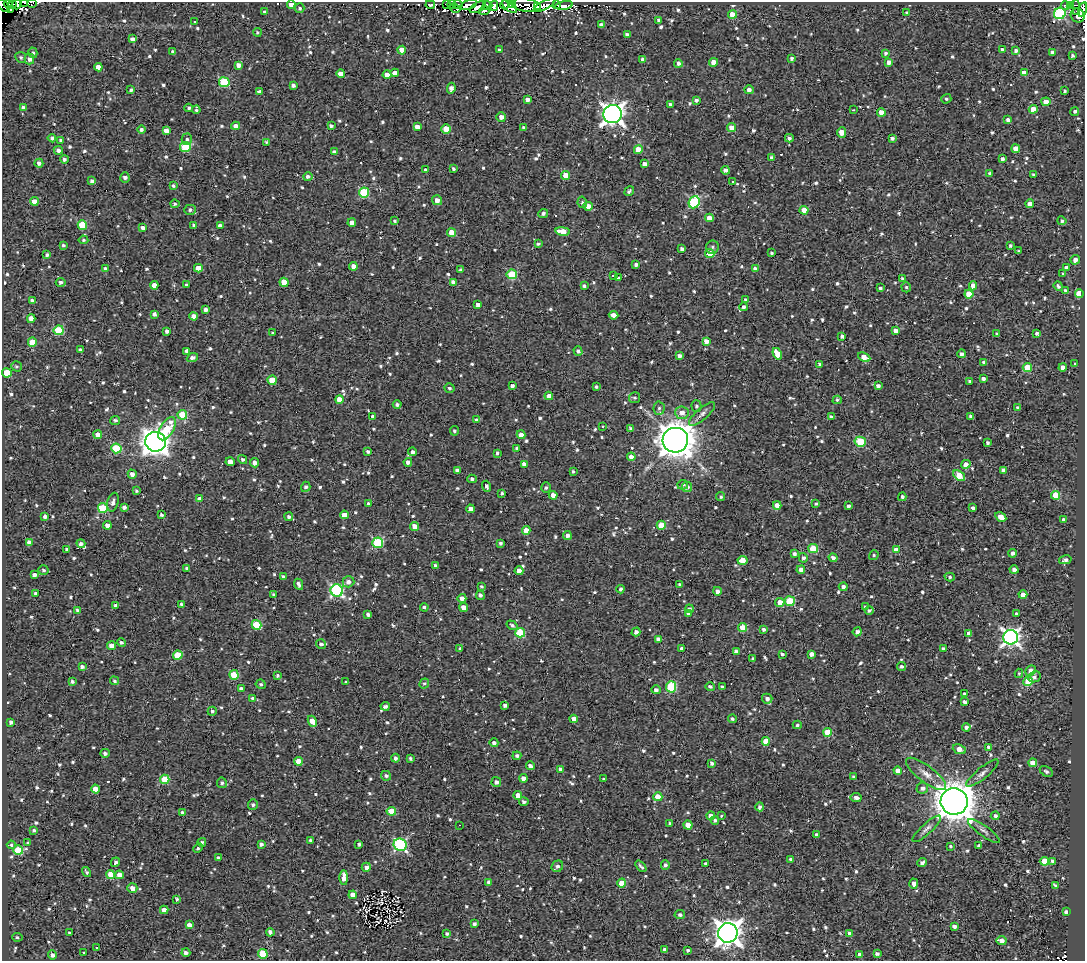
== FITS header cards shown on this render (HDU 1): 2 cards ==
NAXIS1  =                 1083
NAXIS2  =                  959

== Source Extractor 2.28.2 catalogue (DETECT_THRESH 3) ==
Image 1083 x 959 px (HDU 1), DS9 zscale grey, 1 PNG px = 1 image px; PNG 1087 x 963 px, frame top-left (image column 1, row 959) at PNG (2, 2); each listed source drawn as its Kron ellipse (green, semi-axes under 4 px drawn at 4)
Background 1.71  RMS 4.8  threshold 14.5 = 3 sigma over >= 5 px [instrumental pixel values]
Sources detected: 988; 4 with non-positive FLUX_AUTO (blend fragments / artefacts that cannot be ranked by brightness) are neither listed nor drawn; of the other 984, the 500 brightest by FLUX_AUTO listed and drawn (484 fainter detections omitted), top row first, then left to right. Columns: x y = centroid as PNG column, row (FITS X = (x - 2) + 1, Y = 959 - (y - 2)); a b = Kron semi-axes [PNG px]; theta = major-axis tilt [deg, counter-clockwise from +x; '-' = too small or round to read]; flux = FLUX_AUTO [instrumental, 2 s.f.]
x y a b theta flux
25 2 3 2 - 3300
32 2 5 2 - 600
8 3 4 2 - 1700
17 4 5 3 - 3000
291 4 4 4 - 2700
447 4 3 2 - 560
458 4 5 3 - 5600
13 5 3 2 - 1500
430 5 5 4 - 560
452 5 4 2 - 1700
469 5 8 4 23 13000
488 5 5 4 - 1300
504 5 4 2 - 1500
513 5 3 2 - 1100
526 5 15 6 -11 13000
544 5 12 3 28 6800
557 5 3 2 - 1300
564 5 8 4 10 28000
1070 5 3 3 - 880
1075 5 4 2 - 1000
3 6 8 2 -48 1300
494 6 5 4 - 12000
510 6 8 5 -39 10000
538 6 3 3 - 3600
1066 6 4 3 - 1200
478 7 9 4 31 5500
300 8 5 4 - 550
455 8 5 2 - 920
10 10 3 2 - 780
1083 10 7 3 77 2300
484 11 5 3 - 950
1076 11 3 2 - 680
265 12 4 3 - 660
907 12 4 3 - 680
1060 13 6 5 - 37000
733 14 4 4 - 7600
1078 15 7 6 - 6300
658 20 4 3 - 770
195 22 3 3 - 1900
601 25 4 4 - 1400
257 32 4 4 - 570
627 34 4 3 - 1000
132 39 4 3 - 1000
1002 49 3 3 - 590
402 50 4 4 - 4000
499 50 3 3 - 550
1016 50 4 4 - 940
173 52 4 3 - 840
1052 52 4 4 - 1300
33 53 5 4 - 610
885 53 4 3 - 640
1072 56 3 3 - 730
21 57 5 5 - 640
791 58 3 3 - 740
29 59 5 5 - 1300
643 59 4 3 - 1600
714 62 4 4 - 4700
889 62 4 4 - 1800
678 63 4 4 - 1000
238 65 4 4 - 1900
98 67 4 4 - 2600
395 73 4 4 - 2200
1024 73 4 4 - 2600
341 74 4 4 - 2400
387 75 4 4 - 2200
224 82 5 5 - 19000
293 85 4 4 - 1200
451 88 5 4 - 1600
131 90 3 3 - 700
749 90 4 4 - 1400
1065 90 3 3 - 550
259 92 4 4 - 1400
946 99 5 4 - 610
527 100 4 4 - 1600
696 100 3 3 - 900
1046 102 4 4 - 4900
670 104 3 3 - 750
23 107 3 3 - 960
189 108 4 4 - 710
1033 109 4 4 - 3400
196 110 4 3 - 570
853 110 3 2 - 760
1075 111 4 4 - 640
881 112 4 4 - 4100
613 114 9 9 - 220000
501 117 5 5 - 1900
1008 120 4 3 - 1400
236 126 4 4 - 2300
331 126 3 3 - 670
417 127 4 4 - 1800
523 128 4 3 - 670
731 128 4 4 - 2900
446 129 5 4 - 8200
141 130 4 4 - 900
166 130 4 4 - 2200
842 132 5 4 - 5100
52 138 4 3 - 840
789 138 4 4 - 860
892 138 4 3 - 910
187 139 6 5 - 710
61 140 3 3 - 780
266 142 4 3 - 550
185 147 5 5 - 16000
638 149 4 4 - 5500
1016 149 4 4 - 3400
58 150 4 4 - 1000
334 152 4 3 - 940
772 157 3 3 - 930
64 159 4 4 - 1100
1002 159 3 3 - 950
39 163 4 4 - 1200
644 164 4 4 - 1600
453 169 3 3 - 730
426 170 3 3 - 690
725 170 4 4 - 1400
990 173 3 3 - 750
566 175 4 4 - 5100
1033 175 3 3 - 660
308 177 4 4 - 1200
125 178 5 4 - 1300
92 181 4 4 - 1000
733 181 4 3 - 1300
173 186 3 3 - 590
629 191 5 3 - 720
364 192 5 5 - 21000
437 200 5 5 - 1900
34 201 4 4 - 4100
582 202 6 4 -79 610
694 202 6 5 - 28000
175 204 4 3 - 620
1030 204 4 4 - 1800
588 206 5 4 - 2700
190 210 5 5 - 840
804 210 4 4 - 4400
543 213 5 4 - 960
709 218 4 4 - 2700
395 221 3 3 - 570
1062 221 4 4 - 640
352 223 4 4 - 2300
82 225 5 4 - 9500
194 225 3 3 - 790
220 226 4 4 - 1300
143 228 4 4 - 1200
563 231 7 4 -8 5100
451 233 4 4 - 5300
83 240 5 4 - 550
538 244 3 3 - 600
63 245 4 3 - 600
1010 245 4 3 - 570
712 247 7 6 - 810
682 249 4 4 - 960
1018 251 3 3 - 550
772 253 3 3 - 590
710 254 4 4 - 8700
47 255 4 3 - 820
1075 260 5 4 - 1600
636 265 4 3 - 980
353 266 4 4 - 2400
105 268 4 4 - 570
198 268 4 4 - 3900
1066 268 4 3 - 1400
755 269 4 4 - 1700
460 270 4 3 - 660
1063 273 4 3 - 590
512 274 5 5 - 15000
613 276 3 3 - 1500
618 278 3 2 - 720
902 278 4 4 - 720
61 282 5 4 - 960
284 282 4 4 - 5400
453 282 4 3 - 1500
154 285 4 4 - 2100
186 285 3 3 - 570
584 286 4 3 - 700
973 286 4 4 - 2300
1058 286 5 3 - 740
906 287 5 4 - 580
880 288 3 3 - 670
1065 290 3 3 - 790
969 294 4 4 - 8000
1079 294 4 4 - 9600
745 299 4 3 - 580
32 301 4 4 - 1300
478 305 4 4 - 1400
744 307 4 3 - 960
206 309 4 4 - 1200
154 314 4 3 - 1100
613 315 5 4 - 2100
194 316 4 4 - 2200
31 319 4 4 - 3300
59 330 5 5 - 15000
167 331 4 3 - 1100
896 331 4 4 - 1700
273 333 3 3 - 550
1037 333 3 3 - 830
997 334 4 3 - 800
842 336 4 3 - 870
706 341 4 4 - 2800
32 342 4 4 - 7000
80 350 4 3 - 730
187 351 4 3 - 910
578 351 5 4 - 840
777 354 6 4 -57 5400
962 354 4 4 - 1100
679 356 4 3 - 1000
864 357 6 4 -25 3400
192 358 6 4 21 1100
984 362 4 3 - 790
1075 363 3 3 - 560
819 364 3 3 - 610
16 366 5 5 - 600
1063 367 4 4 - 2000
1027 368 4 4 - 10000
7 373 5 4 - 9600
983 378 3 3 - 1100
272 380 4 4 - 7300
969 381 3 3 - 580
512 386 3 3 - 1100
878 386 4 4 - 1100
596 387 4 3 - 610
449 388 5 4 - 790
549 396 4 4 - 2500
635 398 5 5 - 650
340 399 4 4 - 4300
837 400 4 4 - 580
397 405 4 4 - 860
696 406 5 5 - 700
659 408 6 5 - 930
1018 408 4 3 - 840
682 413 7 6 - 2500
702 414 16 6 41 1600
182 415 5 4 - 12000
831 416 4 3 - 600
971 416 4 4 - 1300
373 417 4 3 - 1200
115 420 5 4 - 750
477 420 4 4 - 830
603 426 3 3 - 720
631 428 3 3 - 720
167 429 13 6 59 9700
454 431 4 4 - 660
98 435 4 4 - 3600
521 435 4 4 - 2100
675 440 13 12 - 720000
156 442 10 10 - 370000
860 442 6 5 - 17000
987 443 4 3 - 740
116 448 5 5 - 15000
517 448 4 4 - 1300
368 452 4 3 - 820
413 452 4 4 - 860
497 453 4 3 - 660
631 457 4 4 - 2100
243 459 5 4 - 690
230 462 4 4 - 2700
408 462 4 4 - 1300
254 463 4 4 - 1600
524 464 4 4 - 1400
966 464 5 4 - 1800
1004 470 4 4 - 1700
457 471 4 3 - 1200
573 471 3 3 - 600
132 474 5 4 - 1600
959 476 7 4 -38 7000
472 479 4 4 - 790
683 485 5 5 - 750
487 486 5 3 - 710
306 487 5 4 - 850
687 487 5 5 - 1100
546 488 5 4 - 640
136 491 3 3 - 540
502 493 3 3 - 620
553 495 4 4 - 1800
1055 495 4 4 - 10000
721 497 4 4 - 550
902 497 4 3 - 810
200 499 4 4 - 2000
113 502 9 5 76 1300
369 504 4 3 - 910
816 504 3 3 - 610
777 505 4 4 - 3400
848 506 3 3 - 760
124 507 4 3 - 1100
973 507 4 3 - 7200
103 508 5 5 - 14000
470 509 4 4 - 2300
162 515 3 3 - 670
344 515 4 4 - 2800
45 516 4 3 - 990
289 517 4 4 - 780
1001 517 6 4 -30 3000
1064 520 4 3 - 1500
107 525 4 4 - 2000
661 525 4 4 - 7800
414 526 4 4 - 3400
526 530 4 4 - 3800
567 535 4 4 - 1200
29 542 4 3 - 1400
378 543 5 5 - 25000
500 543 3 3 - 730
81 544 4 4 - 1200
66 549 3 3 - 610
813 549 5 4 - 15000
897 550 4 4 - 4200
1013 553 4 4 - 1200
794 554 4 4 - 1000
874 555 5 4 - 560
803 558 5 4 - 950
833 558 4 4 - 1200
742 560 5 4 - 4400
1065 560 6 4 13 1100
435 565 3 3 - 940
187 568 4 4 - 810
43 570 5 5 - 690
801 570 4 4 - 1800
1014 570 4 4 - 1300
519 571 4 4 - 1900
34 575 4 3 - 1500
283 577 3 3 - 570
950 577 5 4 - 690
348 582 6 5 - 1400
299 584 6 3 -64 980
680 584 4 4 - 740
481 586 4 3 - 580
843 587 4 4 - 1200
620 589 4 4 - 710
337 591 6 6 - 52000
717 591 4 4 - 1400
36 593 3 3 - 790
273 595 4 3 - 570
480 595 4 4 - 930
1023 595 4 4 - 3300
462 598 4 4 - 1700
790 601 5 5 - 15000
780 603 4 4 - 4300
181 604 3 3 - 780
115 605 4 4 - 720
424 607 4 3 - 610
464 607 4 4 - 2400
865 607 3 3 - 590
689 609 4 4 - 800
77 610 4 3 - 620
869 610 4 3 - 670
1016 613 4 4 - 560
368 614 4 3 - 920
688 614 4 3 - 740
256 625 5 4 - 14000
512 625 6 4 -33 670
743 628 4 4 - 7700
763 629 4 4 - 760
636 632 4 4 - 1400
857 632 4 4 - 1400
520 633 5 4 - 18000
969 634 4 4 - 1700
1011 637 7 7 - 130000
658 639 4 4 - 1900
121 643 4 4 - 770
321 644 5 4 - 920
112 646 4 4 - 3000
460 649 4 3 - 570
682 649 3 3 - 1200
943 649 4 3 - 840
736 651 4 3 - 1100
782 654 4 3 - 710
812 654 4 4 - 1500
178 655 5 4 - 11000
753 659 3 3 - 670
82 667 4 3 - 1200
901 667 4 4 - 910
1030 670 5 5 - 1400
1019 673 4 3 - 540
234 675 5 4 - 9700
277 675 4 4 - 630
1034 677 6 5 - 1100
114 681 4 4 - 630
1028 681 5 4 - 13000
72 682 3 3 - 720
345 682 3 3 - 580
261 684 5 4 - 640
424 684 5 4 - 590
671 687 6 5 - 20000
710 687 5 4 - 660
722 687 4 3 - 720
241 689 4 4 - 1400
656 690 5 4 - 1200
965 694 4 4 - 880
253 698 4 4 - 710
767 699 5 5 - 1400
965 702 4 3 - 930
505 705 3 3 - 1200
385 706 4 4 - 910
212 711 4 4 - 730
574 719 4 4 - 2400
732 719 4 4 - 670
312 721 6 4 -67 3900
11 722 4 3 - 890
797 725 4 3 - 570
966 727 4 4 - 1000
828 732 4 4 - 11000
766 741 4 4 - 6200
494 743 4 4 - 960
989 747 4 4 - 1400
959 749 7 4 -21 3000
105 753 4 4 - 950
517 756 4 4 - 830
395 758 4 4 - 960
410 758 3 3 - 650
298 761 4 4 - 4600
711 763 4 3 - 900
1033 763 4 4 - 4100
530 766 4 3 - 1100
560 769 4 4 - 1100
898 771 4 4 - 2600
1046 771 7 4 -31 690
982 773 20 5 39 1700
926 774 24 8 -37 3600
386 776 5 4 - 890
854 777 4 3 - 670
523 778 4 4 - 1900
603 778 3 3 - 1300
165 779 4 4 - 12000
496 782 5 5 - 1200
222 783 5 5 - 790
922 788 6 5 - 1400
95 789 4 4 - 4400
518 795 4 4 - 2800
658 797 4 4 - 7700
856 798 5 4 - 1300
954 801 13 13 - 880000
524 802 4 4 - 990
253 805 5 5 - 630
760 807 4 4 - 980
391 811 4 4 - 6500
182 813 3 3 - 940
721 815 3 3 - 1300
711 816 4 4 - 2100
995 816 4 4 - 940
715 820 4 4 - 790
670 824 3 3 - 780
459 825 3 2 - 1600
688 825 4 4 - 4300
927 829 18 5 42 1600
34 830 4 4 - 550
984 831 19 5 -35 1400
817 835 4 4 - 1300
310 840 3 3 - 600
202 842 4 3 - 930
28 843 4 4 - 540
261 844 4 4 - 940
359 844 3 3 - 650
11 845 4 4 - 1100
400 845 7 6 - 44000
951 846 3 3 - 580
979 846 3 3 - 880
198 848 5 3 - 660
18 850 5 4 - 14000
218 858 4 3 - 770
791 859 3 3 - 680
1044 861 4 4 - 6300
1052 861 4 3 - 760
115 862 5 4 - 890
706 863 3 3 - 800
922 863 5 3 - 1200
665 865 4 4 - 880
557 866 6 5 - 1100
641 866 7 3 -51 850
366 867 4 4 - 1800
87 872 5 4 - 670
111 874 4 4 - 5900
119 875 4 4 - 2400
344 877 7 4 90 3200
489 882 4 4 - 1400
622 883 4 4 - 6400
914 884 5 4 - 1600
1055 885 4 3 - 560
132 888 5 5 - 2200
353 895 4 4 - 4000
177 899 4 3 - 650
164 910 4 4 - 2000
1066 912 4 4 - 1500
680 915 5 4 - 880
474 924 4 3 - 880
189 925 4 4 - 1900
954 926 4 4 - 1300
270 932 4 3 - 1100
70 933 3 3 - 800
447 933 4 3 - 610
728 933 10 9 - 340000
850 934 4 4 - 2500
17 937 5 4 - 620
1002 941 5 4 - 1700
97 948 3 2 - 550
664 950 4 3 - 830
688 950 3 3 - 660
84 952 3 3 - 1700
186 953 4 3 - 1300
263 954 5 5 - 11000
877 954 4 3 - 950
52 955 5 4 - 1200
860 955 4 4 - 2500
At the frame edge (FLAGS 8, measured only in part): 8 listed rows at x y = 25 2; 32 2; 8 3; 17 4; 291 4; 3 6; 1083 10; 265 12
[484 fainter detections neither listed nor drawn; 4 non-positive-flux detections neither listed nor drawn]